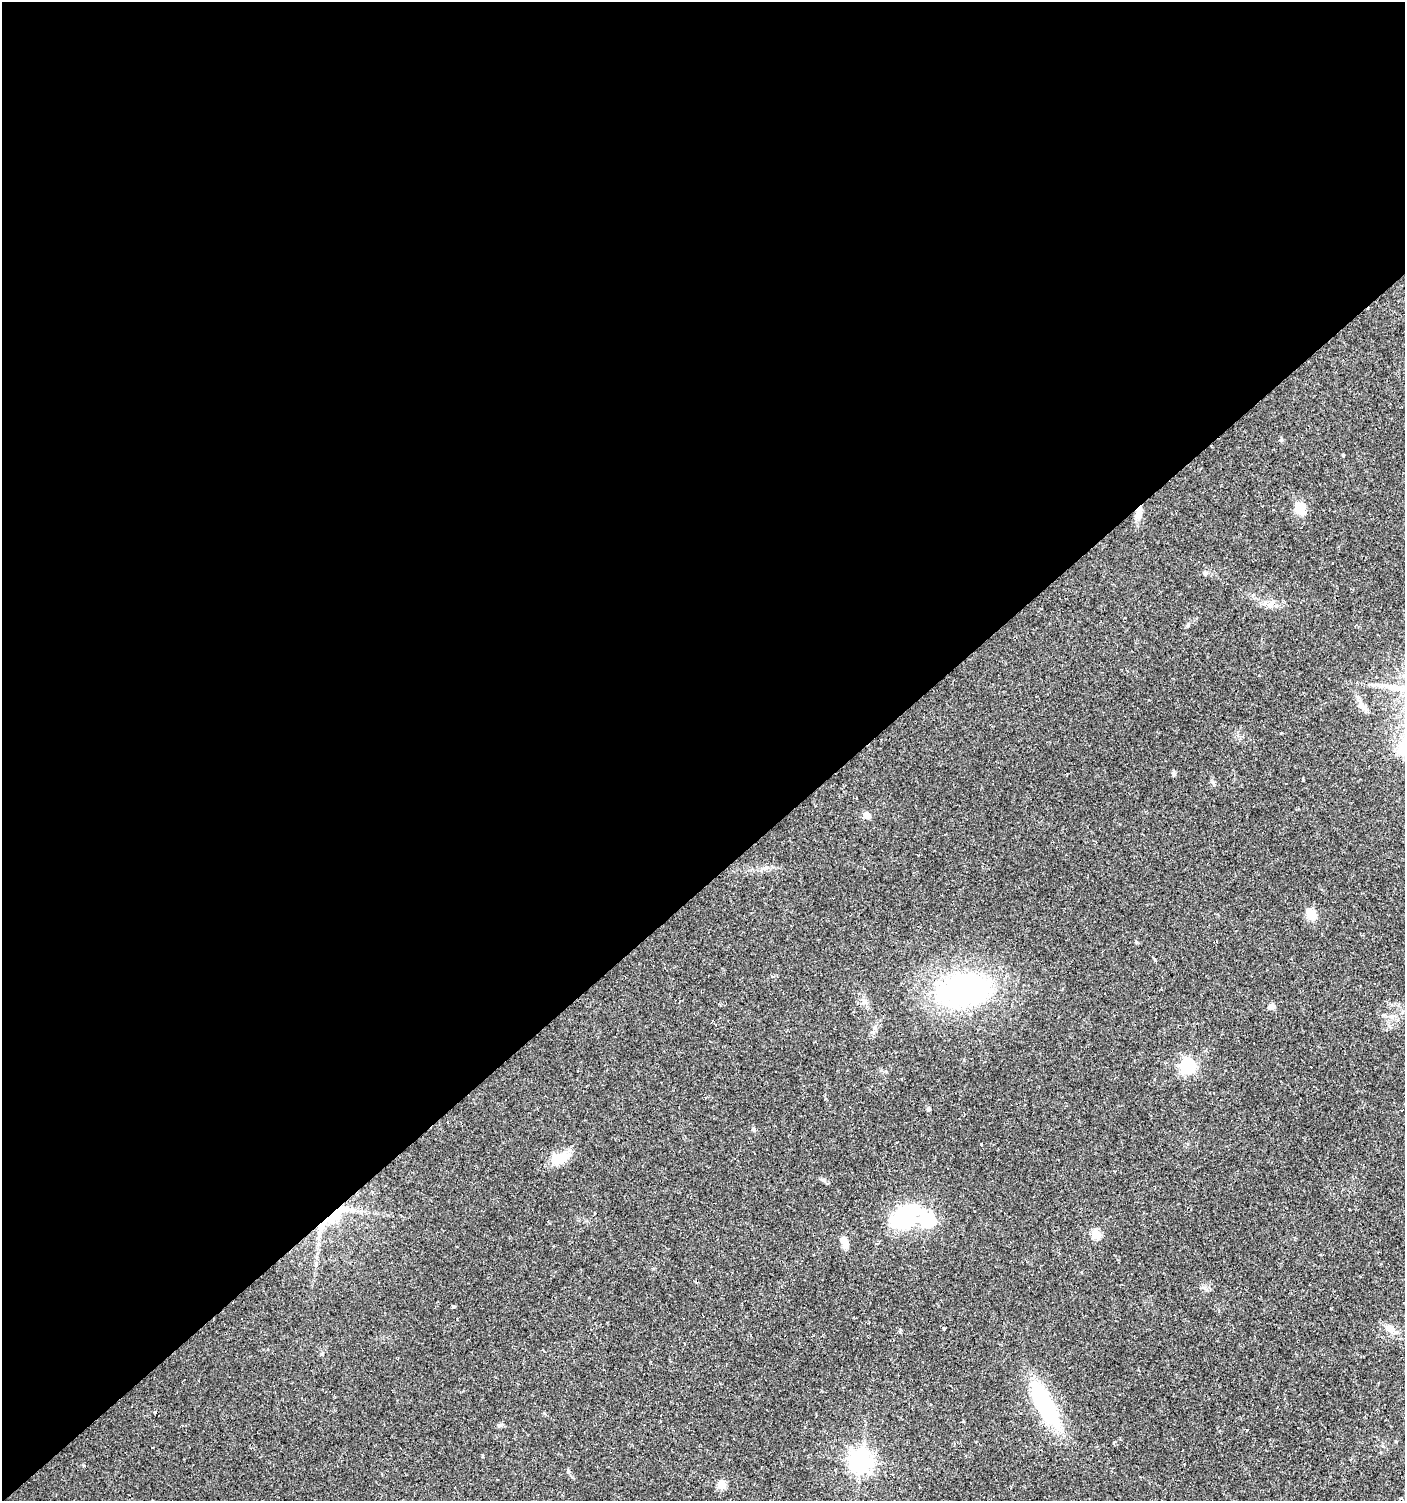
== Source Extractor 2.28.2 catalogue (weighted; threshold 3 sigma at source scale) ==
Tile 2 of 4 x 4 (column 2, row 1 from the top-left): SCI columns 1541-2943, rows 4498-5996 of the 5951 x 5996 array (HDU 1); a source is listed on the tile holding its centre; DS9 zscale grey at full resolution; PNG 1407 x 1503 px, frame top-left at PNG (2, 2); no overlay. Shown black and unused: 59% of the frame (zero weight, under 2 of 3 exposures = <1% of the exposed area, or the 3 px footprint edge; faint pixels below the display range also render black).
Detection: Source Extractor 2.28.2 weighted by HDU 2 'WHT'; one run over the whole footprint, this tile lists its part. Background 0.0314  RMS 0.0036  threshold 0.0161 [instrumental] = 3 sigma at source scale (4.5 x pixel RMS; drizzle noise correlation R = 1.50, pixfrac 1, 0.0396/0.0396 arcsec/px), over >= 5 px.
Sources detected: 85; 39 cosmic-ray / hot-pixel residue — not listed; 1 inside a brighter listed object's ellipse — not listed separately; the other 45 listed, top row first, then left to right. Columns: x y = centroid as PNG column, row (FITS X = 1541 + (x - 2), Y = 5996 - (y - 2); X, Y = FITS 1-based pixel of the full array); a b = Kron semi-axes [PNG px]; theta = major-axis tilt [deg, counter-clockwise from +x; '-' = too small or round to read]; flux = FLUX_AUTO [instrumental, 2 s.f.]
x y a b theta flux
1300 509 6 5 - 23
1273 510 3 3 - 0.97
1139 513 17 8 77 3.5
1332 564 2 2 - 0.25
1205 573 6 5 - 0.83
1301 602 3 2 - 0.57
1271 604 12 9 68 2
1363 706 18 7 -57 2.3
1404 748 29 16 68 12
1173 774 6 4 -80 0.62
1213 783 8 3 -58 0.58
1298 809 3 3 - 0.38
867 815 5 5 - 5
1170 833 3 3 - 1.4
765 868 11 5 19 1.5
1311 914 6 5 - 19
1374 984 3 3 - 0.59
963 990 55 29 10 81
1105 993 3 2 - 0.47
1271 1006 11 6 29 1.2
1188 1066 7 6 - 80
505 1099 2 2 - 0.32
929 1109 5 4 - 0.95
753 1130 6 5 - 0.65
981 1144 3 3 - 1
560 1158 26 13 18 6.8
948 1168 3 3 - 4.3
906 1215 36 24 33 36
331 1218 52 9 38 13
928 1220 7 6 - 55
1096 1234 5 5 - 16
844 1240 19 9 -88 2.7
1081 1272 3 3 - 0.56
453 1306 4 3 - 0.64
684 1319 3 3 - 2.8
944 1328 4 3 - 0.35
1391 1329 15 10 -39 3.1
573 1348 3 3 - 0.27
1070 1368 3 2 - 0.26
1120 1395 3 3 - 0.93
1045 1405 58 19 -61 35
766 1409 2 2 - 0.3
501 1425 7 5 21 0.72
861 1461 7 7 - 240
722 1485 5 5 - 10
Overlapping masked pixels (flux is a lower limit): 2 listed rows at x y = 1139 513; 331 1218
Isophote crosses this tile's border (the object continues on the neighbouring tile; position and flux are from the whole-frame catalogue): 1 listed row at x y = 1404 748
Unlisted compact peaks at least as high as the median listed source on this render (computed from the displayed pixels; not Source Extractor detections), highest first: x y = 1281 440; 824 1180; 1343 455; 322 1354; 1188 625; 1136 942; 84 1466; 964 1060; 900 1332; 1303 778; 1247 1430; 1389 1026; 544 1413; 482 1456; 875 1028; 1205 1288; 1114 1442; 865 1001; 653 1269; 1259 675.